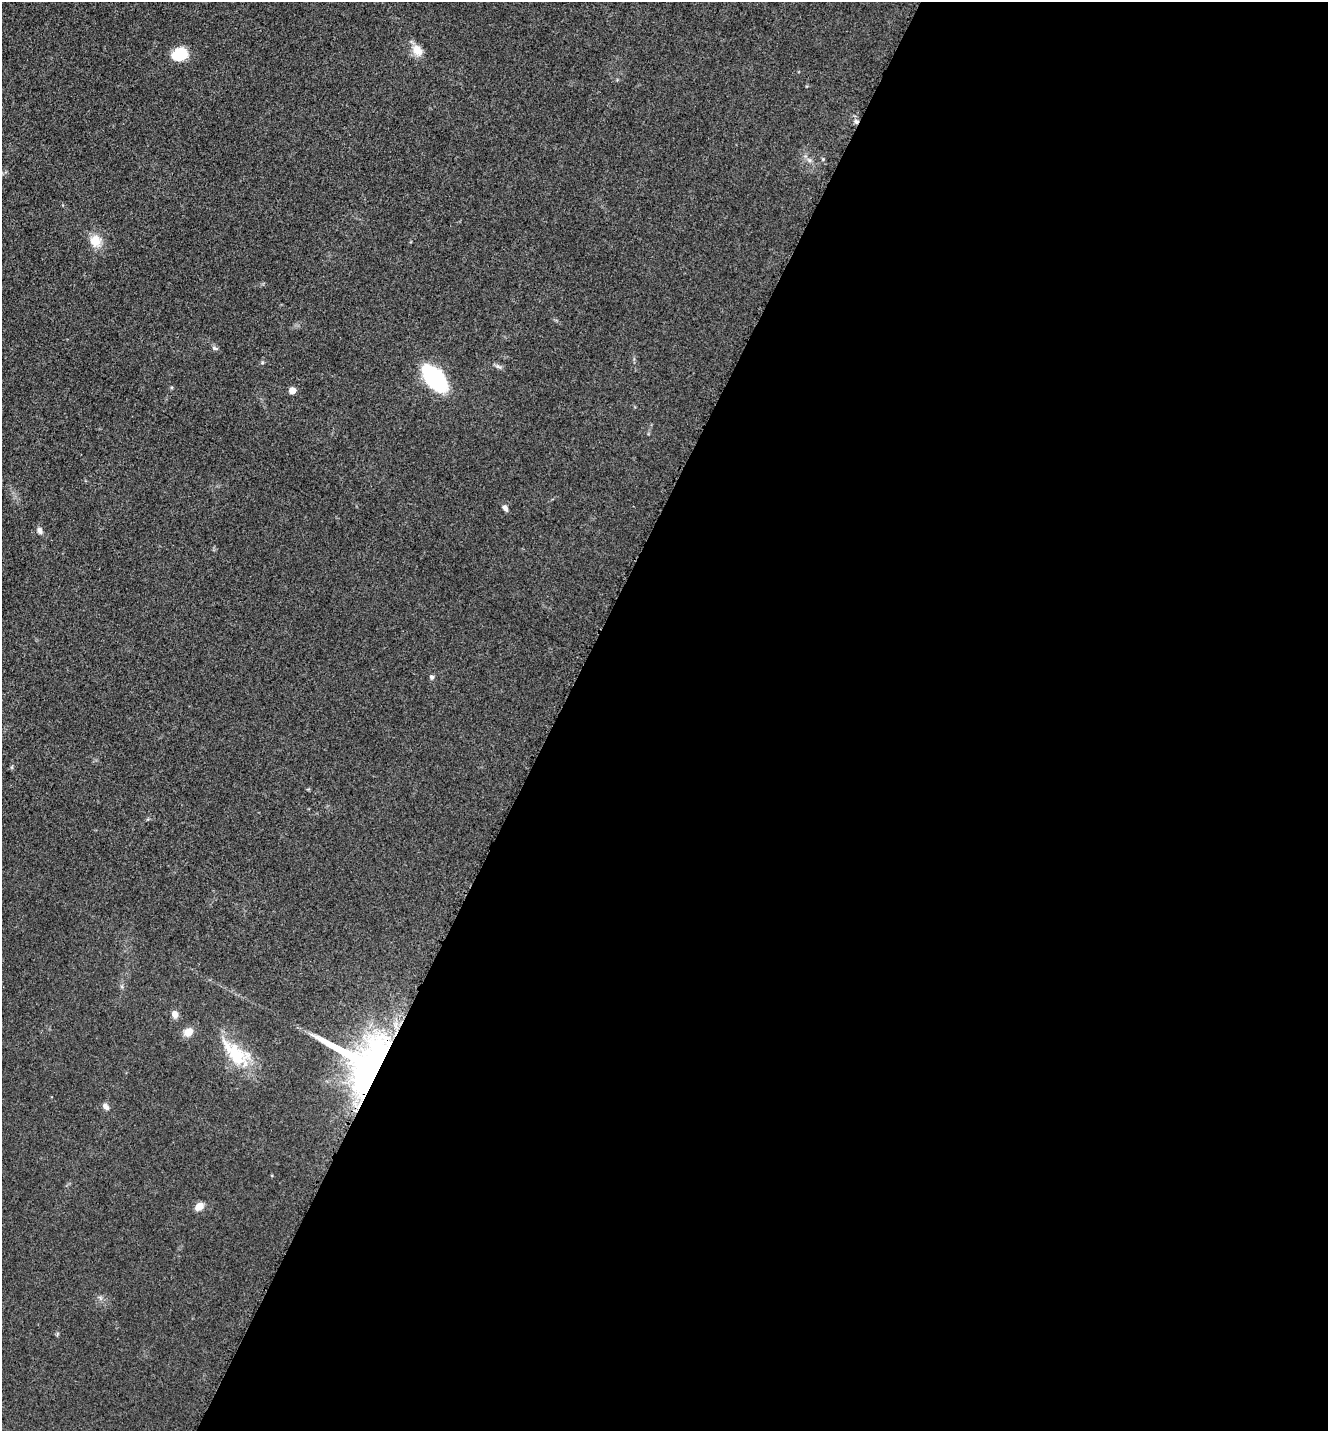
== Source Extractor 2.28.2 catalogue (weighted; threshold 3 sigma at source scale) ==
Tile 12 of 4 x 4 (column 4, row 3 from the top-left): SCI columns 4274-5599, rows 1471-2899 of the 5806 x 5775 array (HDU 1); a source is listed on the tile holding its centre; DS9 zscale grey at full resolution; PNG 1330 x 1433 px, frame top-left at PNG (2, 2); no overlay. Shown black and unused: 58% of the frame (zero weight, under 3 of 5 exposures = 4% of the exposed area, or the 3 px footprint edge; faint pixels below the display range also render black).
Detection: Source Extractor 2.28.2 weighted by HDU 2 'WHT'; one run over the whole footprint, this tile lists its part. Background 0.0636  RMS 0.006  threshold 0.027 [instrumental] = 3 sigma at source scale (4.5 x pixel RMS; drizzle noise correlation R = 1.50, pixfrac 1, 0.05/0.05 arcsec/px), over >= 5 px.
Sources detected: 19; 1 inside a brighter listed object's ellipse — not listed separately; the other 18 listed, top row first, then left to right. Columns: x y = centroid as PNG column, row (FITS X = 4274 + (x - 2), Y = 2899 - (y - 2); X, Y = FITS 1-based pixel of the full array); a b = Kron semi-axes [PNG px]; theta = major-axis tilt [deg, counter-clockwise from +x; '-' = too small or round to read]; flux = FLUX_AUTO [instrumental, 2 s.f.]
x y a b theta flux
417 50 17 12 -54 6.4
180 54 12 10 13 25
856 122 7 5 -67 1.6
823 159 5 4 - 0.61
95 241 15 13 -71 8.8
215 348 8 5 -27 1.4
498 367 9 4 -10 1.4
435 378 19 10 -49 97
292 390 5 5 - 8.9
505 508 8 6 -59 2.1
40 531 8 6 -67 2.2
432 677 6 6 - 1.4
175 1014 8 7 - 3.5
188 1032 10 8 29 6.1
236 1056 37 26 -40 27
364 1062 63 52 -34 190
106 1106 9 6 -50 2.4
199 1206 9 7 42 5.5
Overlapping masked pixels (flux is a lower limit): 2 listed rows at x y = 856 122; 364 1062